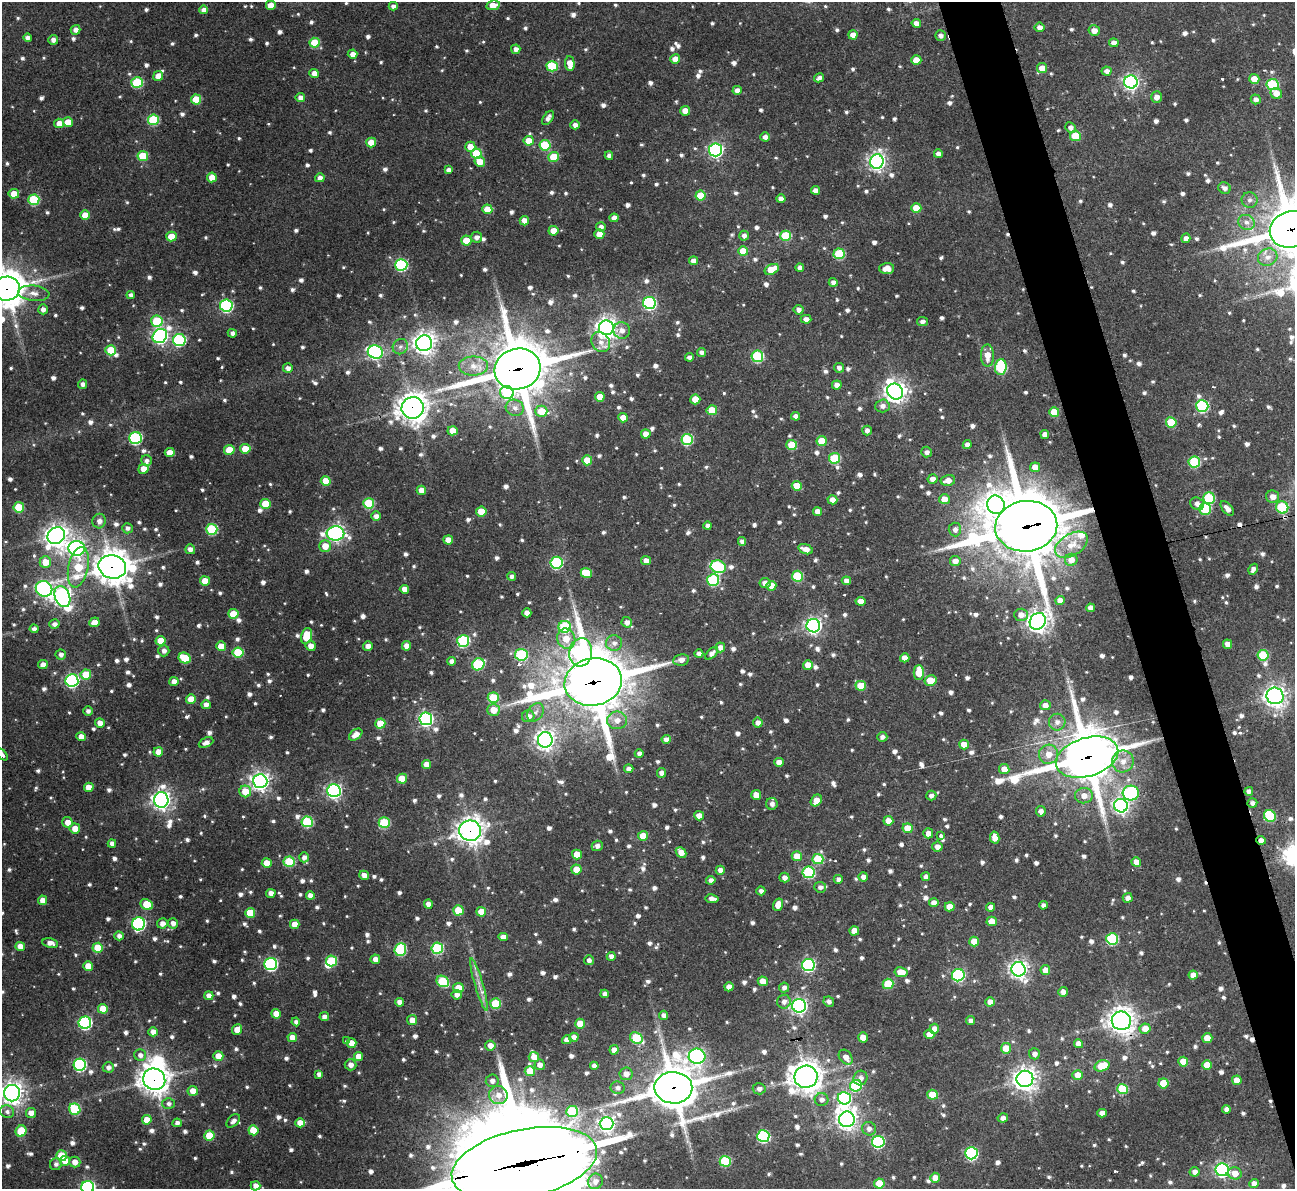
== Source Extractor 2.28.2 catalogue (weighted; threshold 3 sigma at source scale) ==
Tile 6 of 4 x 4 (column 2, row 2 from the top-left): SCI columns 1294-2586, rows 2517-3703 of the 5177 x 5158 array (HDU 1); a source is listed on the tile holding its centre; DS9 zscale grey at full resolution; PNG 1297 x 1191 px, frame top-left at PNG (2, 2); each listed source drawn as its Kron ellipse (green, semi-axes under 4 px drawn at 4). Shown black and unused: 4% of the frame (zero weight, under 3 of 4 exposures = <1% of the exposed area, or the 3 px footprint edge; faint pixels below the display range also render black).
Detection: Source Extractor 2.28.2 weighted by HDU 2 'WHT'; one run over the whole footprint, this tile lists its part. Background 0.162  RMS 0.0078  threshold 0.0349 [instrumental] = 3 sigma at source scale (4.5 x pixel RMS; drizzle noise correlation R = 1.50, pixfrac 1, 0.05/0.05 arcsec/px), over >= 5 px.
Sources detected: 1217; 3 inside a brighter object's white glare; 5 cosmic-ray / hot-pixel residue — neither listed nor drawn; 7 inside a brighter listed object's ellipse — not listed separately; of the other 1202, all 500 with FLUX_AUTO >= 3.13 (the completeness limit of this list) listed and drawn (702 fainter detections not listed), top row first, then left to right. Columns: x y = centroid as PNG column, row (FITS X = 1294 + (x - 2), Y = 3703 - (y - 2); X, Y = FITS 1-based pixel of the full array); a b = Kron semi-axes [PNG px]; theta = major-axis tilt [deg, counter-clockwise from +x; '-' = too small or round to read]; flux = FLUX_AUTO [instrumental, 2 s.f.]
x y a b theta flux
271 5 5 4 - 9.8
493 5 7 4 10 12
393 6 4 4 - 3.3
204 10 4 4 - 5
916 23 4 4 - 5.4
1039 27 5 5 - 4.6
76 30 5 4 - 4.6
1094 30 5 5 - 7.1
853 35 4 4 - 6.8
940 35 5 5 - 3.4
28 38 4 4 - 3.5
53 40 5 4 - 3.5
315 43 5 5 - 28
1114 43 4 4 - 5.3
516 49 5 4 - 4
352 54 5 4 - 5.4
675 59 5 4 - 9.3
916 60 5 4 - 12
570 64 7 4 -86 11
552 66 5 5 - 42
1042 68 5 5 - 8.4
1107 71 5 4 - 3.8
314 73 5 4 - 6.1
158 76 5 5 - 8.7
819 78 5 4 - 3.4
1254 79 5 5 - 9.9
137 82 6 5 - 54
1131 82 7 6 - 250
1273 85 6 5 - 65
737 90 4 4 - 5
1276 93 6 5 - 7.8
300 97 4 4 - 4.6
1156 97 6 5 - 5.1
196 99 5 5 - 19
1256 99 5 4 - 3.9
685 111 5 5 - 8.9
548 118 8 4 55 3.8
153 120 5 5 - 50
68 122 5 5 - 15
59 123 5 4 - 6.6
575 125 4 4 - 4.1
1070 128 5 5 - 4
1075 136 5 5 - 28
765 137 5 4 - 3.6
529 141 5 4 - 14
371 143 5 5 - 13
545 145 5 5 - 42
470 147 5 5 - 11
715 150 6 6 - 190
476 153 5 5 - 30
938 154 4 4 - 4.5
143 156 5 5 - 29
609 156 4 4 - 3.4
554 157 5 5 - 26
480 162 5 5 - 11
877 162 7 7 - 340
449 170 4 4 - 4
212 177 5 5 - 12
320 178 4 4 - 4
1224 188 6 5 - 3.7
815 190 4 4 - 4.4
14 194 5 5 - 16
700 196 5 5 - 20
781 199 4 4 - 4.4
34 200 5 5 - 57
1250 200 8 8 - 3.6
916 208 5 5 - 16
487 209 5 5 - 14
85 215 5 5 - 11
614 218 4 4 - 5.7
524 221 4 4 - 7.8
1246 222 8 7 - 4.5
601 227 5 4 - 3.5
1291 229 22 18 17 3500
553 231 5 4 - 10
599 234 5 4 - 9.3
171 236 5 5 - 17
744 236 5 5 - 3.9
786 236 5 5 - 41
476 237 5 5 - 4
1186 238 5 4 - 4.1
466 241 5 5 - 20
743 251 5 5 - 15
839 254 5 5 - 49
1268 257 10 8 25 5.5
693 261 4 4 - 5.6
401 265 6 6 - 94
800 267 4 4 - 3.5
887 268 7 5 2 7.8
772 269 7 5 26 19
833 282 4 4 - 4
7 289 13 12 - 1800
34 293 16 7 -6 6.7
131 295 4 4 - 3.7
649 303 6 6 - 140
226 305 6 6 - 120
43 309 5 4 - 4
798 310 5 5 - 3.8
806 319 5 4 - 4.2
157 321 6 6 - 42
922 322 5 4 - 3.2
606 328 7 7 - 570
622 330 8 8 - 5.3
232 333 5 4 - 3.1
160 336 8 6 42 230
179 340 6 6 - 95
601 342 11 8 -55 6.9
424 343 8 8 - 560
400 347 8 7 - 3.9
111 350 5 5 - 24
375 352 7 6 - 150
702 352 4 4 - 3.3
757 356 6 5 - 68
987 356 11 6 -89 10
689 357 4 4 - 3.8
473 366 14 9 -1 9.1
1001 367 8 6 85 78
288 368 5 5 - 3.8
839 368 5 5 - 3.3
517 369 23 20 14 4100
83 384 5 4 - 3.7
837 385 5 4 - 5.3
895 391 8 7 - 580
507 393 7 6 - 61
600 397 5 4 - 12
695 399 5 5 - 13
882 406 7 6 - 4.1
1202 406 6 6 - 90
413 408 11 10 - 890
515 408 9 8 - 4.5
712 410 5 5 - 19
541 411 6 5 - 16
1054 412 5 5 - 18
796 416 4 4 - 5
623 418 5 4 - 10
1171 422 5 5 - 30
867 430 5 4 - 3.5
453 431 5 4 - 10
646 434 5 4 - 8.3
1045 434 4 4 - 4.5
135 438 6 6 - 110
687 439 5 5 - 63
822 441 5 5 - 21
792 445 5 5 - 27
967 445 4 4 - 4.3
245 449 5 4 - 13
229 450 5 5 - 18
927 452 5 5 - 3.3
170 453 5 4 - 9.6
835 458 5 5 - 45
146 460 6 5 - 3.2
587 460 5 5 - 16
1194 462 6 5 - 56
1035 467 5 4 - 7.5
143 469 5 5 - 9.5
933 479 5 5 - 5.3
948 480 7 5 12 7
326 481 5 5 - 16
797 486 5 5 - 17
421 490 4 4 - 8.3
1273 497 6 6 - 6.2
1209 498 6 5 - 60
944 499 5 5 - 9
832 500 5 4 - 6.1
369 503 5 5 - 42
266 504 5 5 - 22
1197 504 7 6 - 4.4
996 505 9 8 - 470
19 507 5 5 - 30
1282 507 6 6 - 56
1227 508 8 4 -50 4.7
1205 509 6 5 - 44
817 511 4 4 - 6.2
481 512 5 5 - 17
376 516 4 4 - 4.2
99 521 7 6 - 4.5
708 526 4 4 - 4.1
1026 526 31 25 7 6000
127 528 5 5 - 3.3
212 529 6 5 - 61
955 529 7 6 - 3.9
335 533 9 7 1 270
56 536 9 8 - 640
448 540 5 4 - 8.6
742 541 4 4 - 3.8
1071 545 18 11 31 13
325 546 6 6 - 10
77 548 8 7 - 290
190 549 5 5 - 4.7
806 549 7 5 -18 6.8
1071 560 6 6 - 6.8
646 561 5 4 - 5.5
955 561 5 5 - 6.1
45 562 6 6 - 13
556 563 6 6 - 85
78 567 20 10 78 36
112 567 14 11 -13 1500
718 567 7 6 - 79
1253 569 6 4 59 3.4
586 573 5 5 - 22
511 576 4 4 - 3.3
797 576 5 5 - 44
713 580 6 6 - 74
205 581 5 5 - 10
846 581 4 4 - 4.7
765 583 5 5 - 5.4
771 586 5 5 - 10
44 589 8 7 - 210
404 589 4 4 - 6.6
62 597 11 7 -68 350
1060 600 5 4 - 6.6
860 601 5 4 - 7.9
1090 608 4 4 - 4.4
527 613 4 4 - 6.8
233 614 5 5 - 18
1021 615 7 6 - 5.7
1038 621 9 7 52 570
94 622 5 4 - 6.2
627 622 5 5 - 5
54 624 5 5 - 3.5
813 626 7 6 - 260
565 627 6 6 - 62
34 629 4 4 - 3.6
306 636 8 5 74 25
566 639 10 9 - 13
161 641 5 5 - 14
463 641 6 6 - 88
614 643 8 8 - 4.8
1227 644 5 4 - 6
221 646 5 5 - 12
311 646 5 5 - 6.3
368 646 5 4 - 5.2
407 646 5 4 - 6.2
720 647 5 5 - 5.3
164 651 5 5 - 4
581 652 14 11 82 130
238 653 5 5 - 39
712 653 8 4 45 3.5
61 654 5 5 - 3.5
699 654 4 4 - 3.6
521 655 6 6 - 66
1263 655 5 5 - 36
185 658 6 5 - 29
905 658 4 4 - 7.7
681 660 8 5 10 5.3
452 661 4 4 - 4.3
478 664 6 5 - 67
43 665 5 4 - 4.8
808 665 5 4 - 9
919 672 7 5 -90 19
86 675 5 5 - 22
72 680 6 6 - 150
930 680 6 5 - 17
174 681 4 4 - 5.9
593 682 29 23 11 5800
861 686 5 5 - 20
1275 696 8 8 - 430
493 698 5 5 - 35
191 699 5 4 - 11
206 705 5 4 - 4.3
1045 705 5 5 - 6.3
493 710 6 6 - 11
88 711 4 4 - 3.2
536 712 10 7 53 4.3
528 716 6 6 - 5.9
426 719 6 6 - 180
617 720 10 9 - 7.8
758 722 5 5 - 4.7
1057 722 8 8 - 4.9
100 723 5 4 - 6.9
380 723 5 5 - 17
356 735 7 4 37 7
81 737 4 4 - 6.7
882 737 5 5 - 3.1
666 739 4 4 - 4.6
545 740 7 7 - 440
206 742 8 4 25 4.2
964 744 5 5 - 11
158 752 5 4 - 9.5
2 754 7 3 -48 4.3
639 754 4 4 - 3.7
1049 754 10 9 - 10
1087 757 32 19 17 3900
1123 761 11 10 - 8.3
779 762 5 4 - 6.1
426 764 4 4 - 7.1
629 769 4 4 - 4.5
1004 769 5 5 - 8.7
662 773 5 4 - 5
402 779 5 5 - 16
260 781 7 7 - 400
89 787 5 4 - 8.5
245 791 6 6 - 16
334 791 6 6 - 230
1249 791 4 4 - 3.4
1131 793 8 7 - 110
756 795 5 4 - 10
931 796 5 5 - 3.4
1084 796 9 7 6 7
161 800 8 7 - 430
816 800 6 5 - 9.2
1252 803 5 4 - 3.2
772 804 6 6 - 3.8
1121 806 7 6 - 240
1041 811 5 5 - 3.9
699 816 5 4 - 7
1270 816 6 5 - 53
888 821 5 5 - 7.5
67 822 5 5 - 7.3
307 822 5 5 - 61
384 823 5 5 - 48
75 828 5 5 - 8.8
908 828 5 5 - 13
470 831 11 10 - 690
928 833 5 5 - 6.2
643 836 5 4 - 13
941 836 3 3 - 11
995 838 6 4 -78 7.3
1261 840 4 4 - 5.3
112 843 4 4 - 3.7
597 846 5 5 - 3.1
937 847 5 5 - 4.9
681 852 6 4 -45 8.2
577 854 5 5 - 13
797 856 5 5 - 12
304 857 5 5 - 4
818 859 5 5 - 38
289 862 5 5 - 44
1136 862 5 4 - 8.7
267 863 5 4 - 13
576 870 5 5 - 13
720 870 4 4 - 5.9
809 872 6 5 - 74
364 875 5 4 - 5.1
863 877 5 4 - 4.4
926 877 4 4 - 4.1
784 878 5 5 - 4.2
838 879 4 4 - 3.1
711 880 4 4 - 3.4
820 887 6 5 - 3.2
761 891 4 4 - 3.2
271 893 5 4 - 5.9
310 896 4 4 - 5.6
1128 898 5 4 - 4.1
712 899 7 4 -8 4.8
42 900 4 4 - 6.3
934 903 4 4 - 6.8
147 904 6 5 - 19
428 904 4 4 - 5.3
778 905 6 5 - 9.1
1043 905 4 4 - 3.4
950 907 5 4 - 11
991 907 4 4 - 5.4
458 910 5 5 - 22
481 912 5 5 - 13
250 913 5 5 - 23
992 921 5 5 - 11
162 923 5 5 - 5.2
173 923 5 5 - 5
139 924 7 6 - 140
295 924 5 4 - 9.8
854 931 5 4 - 10
119 936 5 4 - 3.6
503 937 5 4 - 5.9
1112 939 6 5 - 72
974 941 5 5 - 13
50 943 8 5 -10 4.8
20 946 4 4 - 7.8
98 948 5 5 - 22
437 948 6 5 - 72
400 950 6 6 - 67
611 956 4 4 - 4
375 959 5 5 - 6.3
589 960 5 5 - 3.2
332 961 5 5 - 40
271 964 6 6 - 120
808 965 6 6 - 140
88 966 5 5 - 12
1018 969 7 7 - 370
1045 970 5 5 - 8.3
901 972 7 5 -10 11
958 975 6 6 - 110
1193 975 4 4 - 8.3
443 981 6 5 - 46
763 981 5 4 - 10
888 984 5 5 - 32
479 985 27 3 -74 7
729 987 4 4 - 5.9
458 988 5 5 - 11
784 988 5 5 - 3.4
1063 992 5 5 - 4.8
605 994 4 4 - 4.2
457 995 5 5 - 4.1
209 996 4 4 - 4.8
399 1002 4 4 - 5.4
784 1002 7 6 - 3.9
829 1002 5 5 - 3.1
990 1002 5 4 - 8.1
496 1004 5 5 - 39
799 1006 7 6 - 270
103 1009 5 5 - 15
276 1014 5 4 - 8.1
663 1015 4 4 - 3.6
324 1017 4 4 - 3.6
412 1020 5 5 - 8.1
970 1021 4 4 - 3.8
1121 1021 9 9 - 770
296 1022 4 4 - 3.4
85 1023 6 6 - 130
580 1024 5 5 - 14
237 1029 5 4 - 9.9
934 1029 5 5 - 6.4
1145 1029 5 5 - 11
153 1032 5 4 - 5.3
929 1035 5 4 - 9.4
292 1037 5 4 - 8.5
574 1037 5 4 - 4.5
863 1037 5 5 - 9.3
636 1038 7 5 -31 42
1207 1038 5 5 - 13
567 1040 4 4 - 5.8
346 1041 3 3 - 21
351 1043 5 4 - 10
1079 1044 4 4 - 8.3
490 1045 5 5 - 6.3
1006 1048 5 5 - 16
614 1050 4 4 - 6.3
1034 1054 5 5 - 3.7
140 1055 6 5 - 3.9
218 1056 5 5 - 11
358 1056 4 4 - 8.2
697 1056 8 7 - 240
534 1057 5 5 - 8.2
846 1057 8 6 -52 6.5
1183 1062 5 5 - 14
80 1065 6 6 - 110
350 1065 6 5 - 5.4
540 1065 5 5 - 5.3
1207 1065 5 5 - 14
594 1066 4 4 - 4.2
1102 1066 8 5 18 25
108 1067 5 5 - 3.6
530 1071 5 5 - 21
319 1074 4 4 - 3.7
626 1074 6 6 - 6
1078 1075 5 5 - 12
806 1077 11 11 - 1100
860 1078 7 7 - 4.2
154 1079 11 10 - 910
1025 1079 8 8 - 620
1237 1080 5 5 - 11
492 1081 6 6 - 4.5
1163 1083 5 5 - 22
856 1086 6 5 - 49
618 1088 7 6 - 3.3
673 1088 19 16 -1 3000
759 1089 6 5 - 3.2
1122 1089 5 5 - 43
193 1091 5 5 - 8
12 1093 8 8 - 570
498 1095 9 9 - 8.1
933 1095 5 5 - 23
844 1098 6 6 - 100
821 1100 7 6 - 4.1
168 1104 6 5 - 3.1
75 1109 6 5 - 53
1226 1109 4 4 - 4.7
572 1111 6 5 - 39
7 1112 7 6 - 3.2
31 1113 5 5 - 6.1
1102 1113 4 4 - 5
1003 1118 5 4 - 4
847 1119 8 7 - 510
147 1120 5 5 - 12
233 1121 8 5 46 3.9
177 1123 4 4 - 3.2
300 1123 5 4 - 8
607 1124 7 6 - 290
869 1129 7 6 - 4.2
253 1130 5 5 - 21
21 1131 6 5 - 23
209 1135 5 5 - 21
763 1136 6 6 - 98
878 1142 6 6 - 100
971 1153 6 6 - 120
61 1156 5 5 - 28
65 1161 5 4 - 9.4
725 1161 5 5 - 53
75 1162 5 5 - 7.3
524 1163 74 34 12 31000
56 1164 6 5 - 3.3
1222 1170 6 6 - 190
1195 1172 5 5 - 5.1
1235 1173 7 6 - 9
935 1178 5 5 - 8.4
595 1181 8 7 - 5.1
879 1183 5 5 - 18
1254 1183 4 4 - 5.7
255 1186 5 4 - 5.1
88 1187 6 6 - 170
Overlapping masked pixels (flux is a lower limit): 15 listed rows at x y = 1291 229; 7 289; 517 369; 413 408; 1282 507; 1026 526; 112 567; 593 682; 1087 757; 470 831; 1261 840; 1121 1021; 154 1079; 673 1088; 524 1163
Isophote crosses this tile's border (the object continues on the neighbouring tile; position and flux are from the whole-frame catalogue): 6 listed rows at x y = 1291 229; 7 289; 2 754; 12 1093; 524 1163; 88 1187